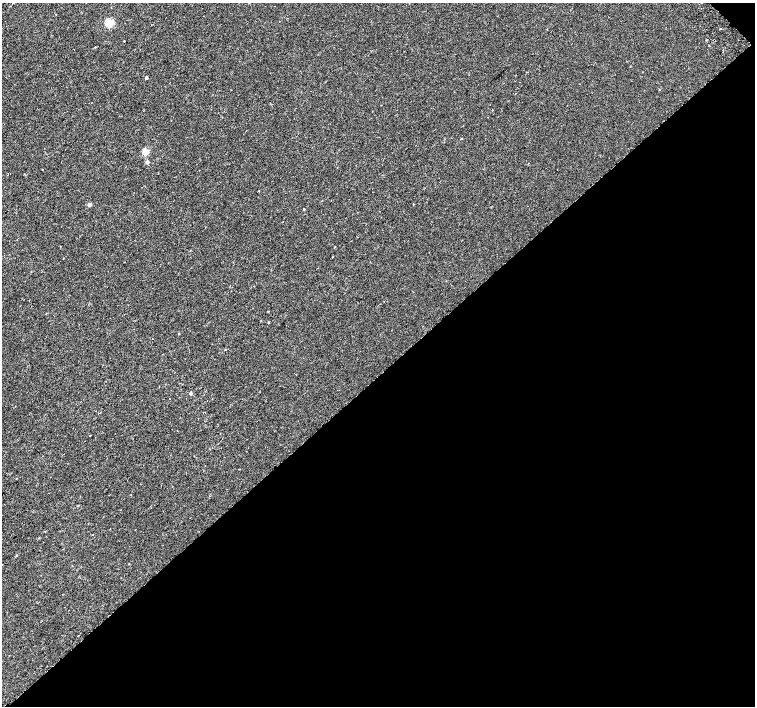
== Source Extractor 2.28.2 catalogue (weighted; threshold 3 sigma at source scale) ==
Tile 12 of 4 x 4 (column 4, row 3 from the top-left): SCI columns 4569-6074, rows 1672-3079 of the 6118 x 6093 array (HDU 1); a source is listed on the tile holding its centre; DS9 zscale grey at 2 x 2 block average (1 PNG px = mean of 2 x 2 image px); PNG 757 x 708 px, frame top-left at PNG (2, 3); no overlay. Shown black and unused: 47% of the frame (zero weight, under 2 of 3 exposures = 3% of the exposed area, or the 3 px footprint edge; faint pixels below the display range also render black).
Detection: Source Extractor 2.28.2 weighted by HDU 2 'WHT'; one run over the whole footprint, this tile lists its part. Background 0.00139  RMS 0.0023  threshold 0.0105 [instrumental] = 3 sigma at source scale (4.5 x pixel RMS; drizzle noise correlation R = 1.50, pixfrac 1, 0.0396/0.0396 arcsec/px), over >= 5 px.
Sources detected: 31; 2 cosmic-ray / hot-pixel residue — not listed; the other 29 listed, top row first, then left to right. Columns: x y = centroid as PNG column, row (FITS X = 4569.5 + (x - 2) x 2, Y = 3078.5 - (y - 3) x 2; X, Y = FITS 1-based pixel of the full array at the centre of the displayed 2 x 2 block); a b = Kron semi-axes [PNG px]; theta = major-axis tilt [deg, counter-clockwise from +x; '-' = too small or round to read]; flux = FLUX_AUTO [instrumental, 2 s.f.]
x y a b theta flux
109 23 3 3 - 31
720 28 2 2 - 0.38
706 40 2 2 - 1.2
124 41 2 2 - 0.45
146 78 2 2 - 1.5
659 90 2 2 - 0.25
462 139 2 2 - 2.5
145 152 3 3 - 16
147 162 3 2 - 2.5
259 191 2 2 - 0.23
322 201 2 2 - 0.26
89 204 2 2 - 3
304 209 2 2 - 0.39
283 222 2 2 - 0.34
254 286 2 2 - 0.21
268 311 2 2 - 3.2
268 322 2 2 - 0.32
179 334 3 2 - 0.31
152 339 2 2 - 1.2
225 349 2 2 - 1.6
191 393 2 2 - 1.5
170 399 2 2 - 0.68
239 469 2 2 - 0.48
16 478 3 2 - 0.21
131 495 2 2 - 0.19
78 506 3 2 - 0.3
92 535 2 2 - 0.58
17 555 3 2 - 0.25
78 635 2 2 - 0.76
Diffuse or blended objects may show on this block-average render without a row.